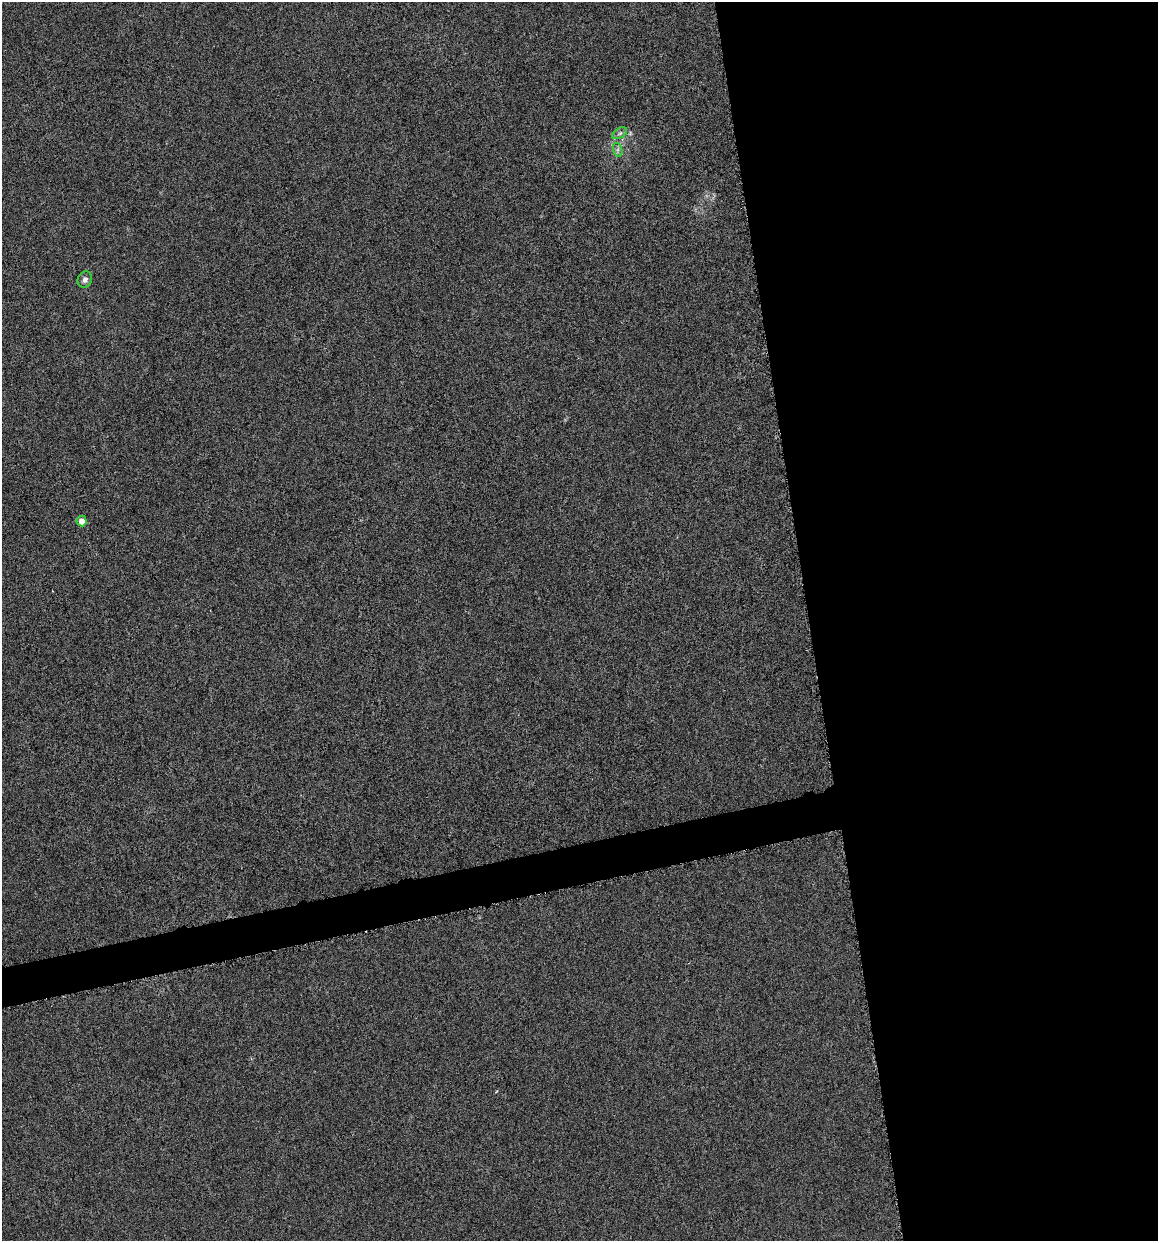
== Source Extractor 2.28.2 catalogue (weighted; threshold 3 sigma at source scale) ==
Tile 8 of 4 x 4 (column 4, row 2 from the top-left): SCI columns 3555-4710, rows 2484-3722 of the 4745 x 4962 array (HDU 1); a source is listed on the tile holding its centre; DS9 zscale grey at full resolution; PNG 1160 x 1243 px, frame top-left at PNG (2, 2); each listed source drawn as its Kron ellipse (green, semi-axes under 4 px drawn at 4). Shown black and unused: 33% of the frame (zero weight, under 4 of 8 exposures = <1% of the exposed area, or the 3 px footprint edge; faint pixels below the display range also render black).
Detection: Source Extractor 2.28.2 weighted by HDU 2 'WHT'; one run over the whole footprint, this tile lists its part. Background -6.77e-04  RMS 0.0021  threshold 0.00878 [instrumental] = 3 sigma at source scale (4.09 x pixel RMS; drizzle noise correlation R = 1.36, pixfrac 0.8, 0.0396/0.0396 arcsec/px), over >= 5 px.
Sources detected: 4; all 4 listed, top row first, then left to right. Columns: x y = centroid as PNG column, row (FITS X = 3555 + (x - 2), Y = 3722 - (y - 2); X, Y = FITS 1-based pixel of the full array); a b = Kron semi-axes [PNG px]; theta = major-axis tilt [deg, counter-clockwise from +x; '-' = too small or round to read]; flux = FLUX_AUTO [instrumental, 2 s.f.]
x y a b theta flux
620 133 8 5 30 0.58
618 150 7 4 -72 0.45
85 280 8 7 - 0.74
82 521 5 5 - 1.9